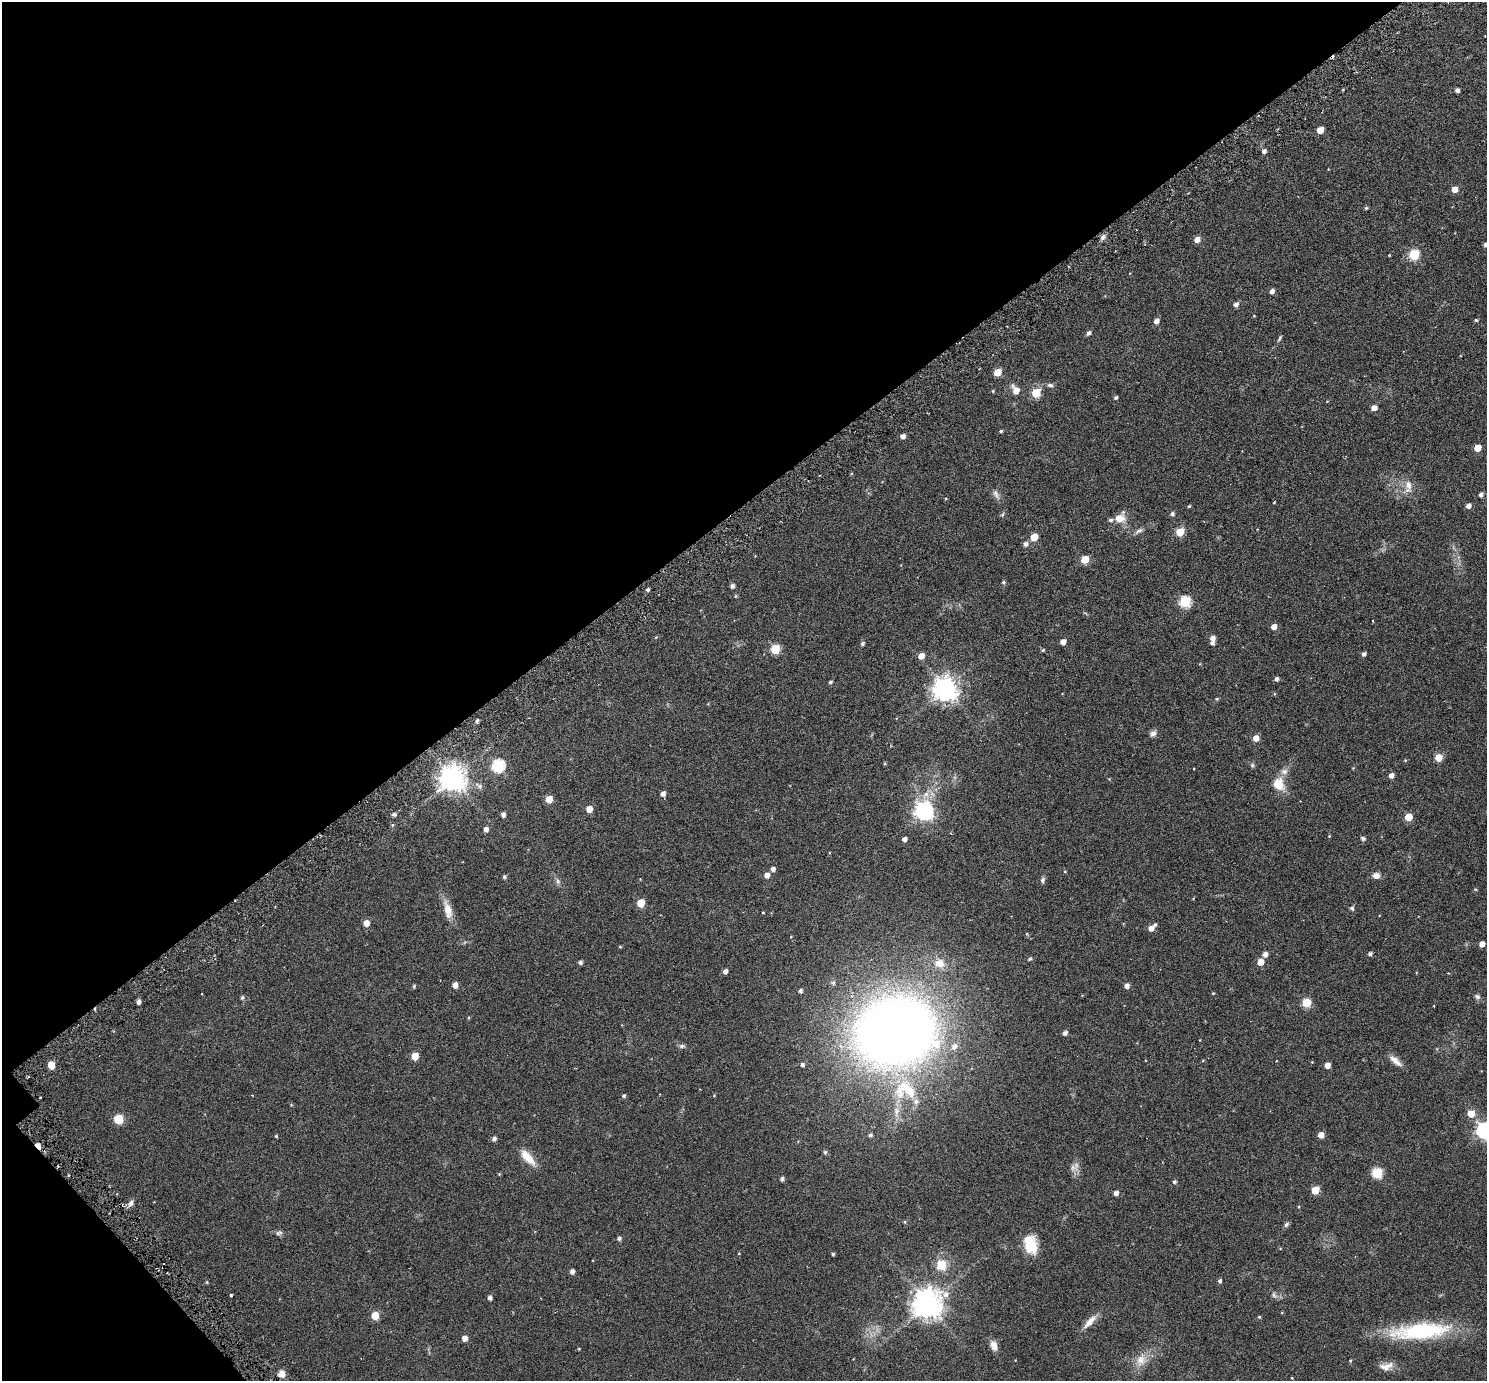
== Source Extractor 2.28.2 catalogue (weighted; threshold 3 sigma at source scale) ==
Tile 5 of 4 x 4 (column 1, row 2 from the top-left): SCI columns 67-1551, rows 2966-4344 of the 6069 x 6069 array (HDU 1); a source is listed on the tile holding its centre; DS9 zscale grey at full resolution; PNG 1489 x 1383 px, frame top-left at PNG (2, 2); no overlay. Shown black and unused: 38% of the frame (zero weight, under 3 of 6 exposures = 3% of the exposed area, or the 3 px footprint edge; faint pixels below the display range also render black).
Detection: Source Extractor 2.28.2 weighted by HDU 2 'WHT'; one run over the whole footprint, this tile lists its part. Background 0.032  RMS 0.0083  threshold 0.0339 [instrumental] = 3 sigma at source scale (4.09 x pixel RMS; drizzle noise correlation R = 1.36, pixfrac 0.8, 0.05/0.05 arcsec/px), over >= 5 px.
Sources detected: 182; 2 cosmic-ray / hot-pixel residue — not listed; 6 inside a brighter listed object's ellipse — not listed separately; the other 174 listed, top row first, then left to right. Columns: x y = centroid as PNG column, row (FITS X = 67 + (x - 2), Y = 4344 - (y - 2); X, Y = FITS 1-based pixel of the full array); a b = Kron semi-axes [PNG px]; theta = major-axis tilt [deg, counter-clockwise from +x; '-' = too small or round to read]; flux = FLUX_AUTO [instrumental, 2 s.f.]
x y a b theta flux
1457 90 4 4 - 2.1
1320 130 5 5 - 10
1264 151 5 4 - 2.4
1455 189 5 5 - 6.9
1366 208 4 4 - 0.86
1103 237 9 6 56 2.1
1197 239 5 5 - 5.3
1486 244 5 4 - 2.4
1389 255 3 2 - 0.46
1414 255 6 5 - 44
1272 291 5 4 - 2.8
1235 304 6 5 - 2.5
1254 316 3 3 - 0.51
1476 320 4 4 - 0.94
1156 321 5 4 - 3.6
1089 333 7 5 48 1.5
1280 338 9 3 62 1.1
998 372 5 5 - 14
1050 385 8 5 -2 1.8
1016 390 8 6 -57 8
993 391 4 4 - 0.74
1036 393 5 5 - 25
1116 397 4 4 - 1.3
1374 408 5 4 - 4.6
1001 431 4 3 - 0.83
903 436 5 4 - 3.3
1477 448 5 5 - 10
1408 486 19 9 84 6.2
996 494 15 6 -60 2.8
1481 494 5 4 - 2.2
1274 502 3 2 - 0.63
1189 506 4 4 - 0.75
1468 506 5 4 - 3.3
1003 514 6 4 71 0.93
1172 514 5 4 - 1.7
1119 518 11 9 5 7.7
1139 531 13 5 31 2.3
1180 532 5 5 - 22
1034 537 5 5 - 13
1025 544 5 5 - 2.5
1085 559 5 5 - 16
1003 582 5 4 - 0.92
732 586 5 4 - 2
648 590 4 4 - 1.3
735 596 5 3 - 0.65
1185 602 6 6 - 49
1274 627 5 4 - 5
656 637 5 3 - 0.61
1212 638 6 5 - 3.1
1063 642 5 4 - 5
862 643 7 5 54 1.1
775 649 6 5 - 28
1043 650 5 4 - 0.89
1364 654 4 4 - 2.1
921 656 5 5 - 6.2
1277 679 5 4 - 2
830 682 4 3 - 1.1
945 689 8 8 - 600
1217 699 5 3 - 0.58
477 721 5 4 - 1.5
1153 733 8 7 - 2.6
1256 738 5 5 - 6.2
1439 757 7 6 - 7.4
1405 760 4 3 - 0.57
885 764 5 4 - 0.69
1252 765 7 5 89 1.2
498 766 6 6 - 75
1353 768 4 4 - 0.52
1391 775 5 4 - 4
452 778 8 8 - 770
1279 784 17 14 -66 11
479 786 11 7 -34 2.8
663 794 5 4 - 2.9
549 799 5 5 - 9.8
589 809 5 5 - 8.1
924 811 7 7 - 290
394 814 6 5 - 1.6
503 815 4 4 - 2.5
1408 817 5 5 - 14
486 829 5 5 - 2.9
1329 836 3 3 - 0.51
1363 838 5 4 - 1.9
904 839 4 4 - 2.7
773 869 5 5 - 2.6
1065 871 4 3 - 0.57
767 875 5 5 - 4.1
1376 876 8 7 - 3.7
504 877 5 4 - 1.3
1043 880 8 6 77 1.7
558 881 8 5 -61 1.9
1475 889 4 4 - 0.74
641 903 5 5 - 15
1352 908 5 5 - 1.5
448 910 26 10 -75 8.5
763 913 4 3 - 0.48
366 923 6 5 - 5.4
1151 928 6 5 - 4.1
1482 944 4 4 - 4.7
620 947 5 3 - 0.59
1265 954 5 4 - 3.5
1370 954 5 4 - 1.6
1030 959 5 4 - 1.1
580 962 5 4 - 1.8
1260 962 5 5 - 7.9
939 963 15 13 -11 8.9
725 971 4 4 - 2.8
833 983 6 5 - 1.3
455 985 5 4 - 4.9
414 986 5 4 - 0.92
1127 986 4 4 - 3.8
800 991 4 4 - 1.7
1213 993 4 4 - 0.6
202 994 3 2 - 0.36
1477 996 8 6 -26 1.6
242 998 6 4 89 1.2
138 1002 4 4 - 2.3
1306 1003 5 5 - 27
895 1031 54 44 13 1000
1065 1033 5 4 - 2.5
682 1046 9 5 -8 1.6
954 1046 9 8 - 3.5
415 1056 5 5 - 10
1396 1061 18 7 -41 4.8
51 1065 6 5 - 12
802 1065 4 4 - 1.8
1327 1065 4 4 - 5.2
908 1090 30 14 -49 24
624 1096 5 4 - 1.1
714 1096 4 3 - 0.44
896 1111 14 8 83 5.4
1471 1113 5 5 - 12
119 1119 6 6 - 22
1485 1131 7 7 - 200
870 1135 5 4 - 1.6
1321 1135 5 4 - 5.7
276 1136 4 4 - 0.74
494 1139 6 5 - 2
38 1146 6 4 -48 7.5
825 1152 6 5 - 0.98
528 1157 24 10 -48 10
1073 1167 12 9 0 3.5
1377 1173 6 5 - 42
499 1174 4 4 - 0.65
782 1179 4 4 - 1.9
1174 1182 4 4 - 1.4
1315 1190 5 5 - 16
1116 1193 4 4 - 3
131 1203 10 6 58 2.4
905 1222 4 4 - 0.79
1286 1224 8 5 51 1.4
278 1233 7 7 - 1.7
619 1238 5 4 - 1.7
1030 1245 17 11 -73 23
833 1254 3 3 - 0.86
941 1265 7 7 - 17
572 1271 5 4 - 2.6
1220 1281 4 4 - 1.5
946 1294 9 7 54 3.7
231 1295 3 2 - 0.77
1274 1295 8 6 -76 1.7
490 1298 4 4 - 2.3
927 1304 9 9 - 970
375 1316 5 5 - 12
1259 1317 4 3 - 0.75
1090 1322 21 7 47 6.2
1420 1331 67 17 5 65
465 1338 5 4 - 4.9
994 1345 12 7 -70 5.1
579 1349 4 3 - 0.49
1141 1360 18 13 72 8.5
1350 1360 4 3 - 0.58
1386 1366 20 10 13 5.8
281 1374 8 7 - 4.5
1292 1378 4 3 - 0.47
Overlapping masked pixels (flux is a lower limit): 1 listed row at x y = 38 1146
Isophote crosses this tile's border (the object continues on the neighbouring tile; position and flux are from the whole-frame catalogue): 2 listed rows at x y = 1486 244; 1485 1131